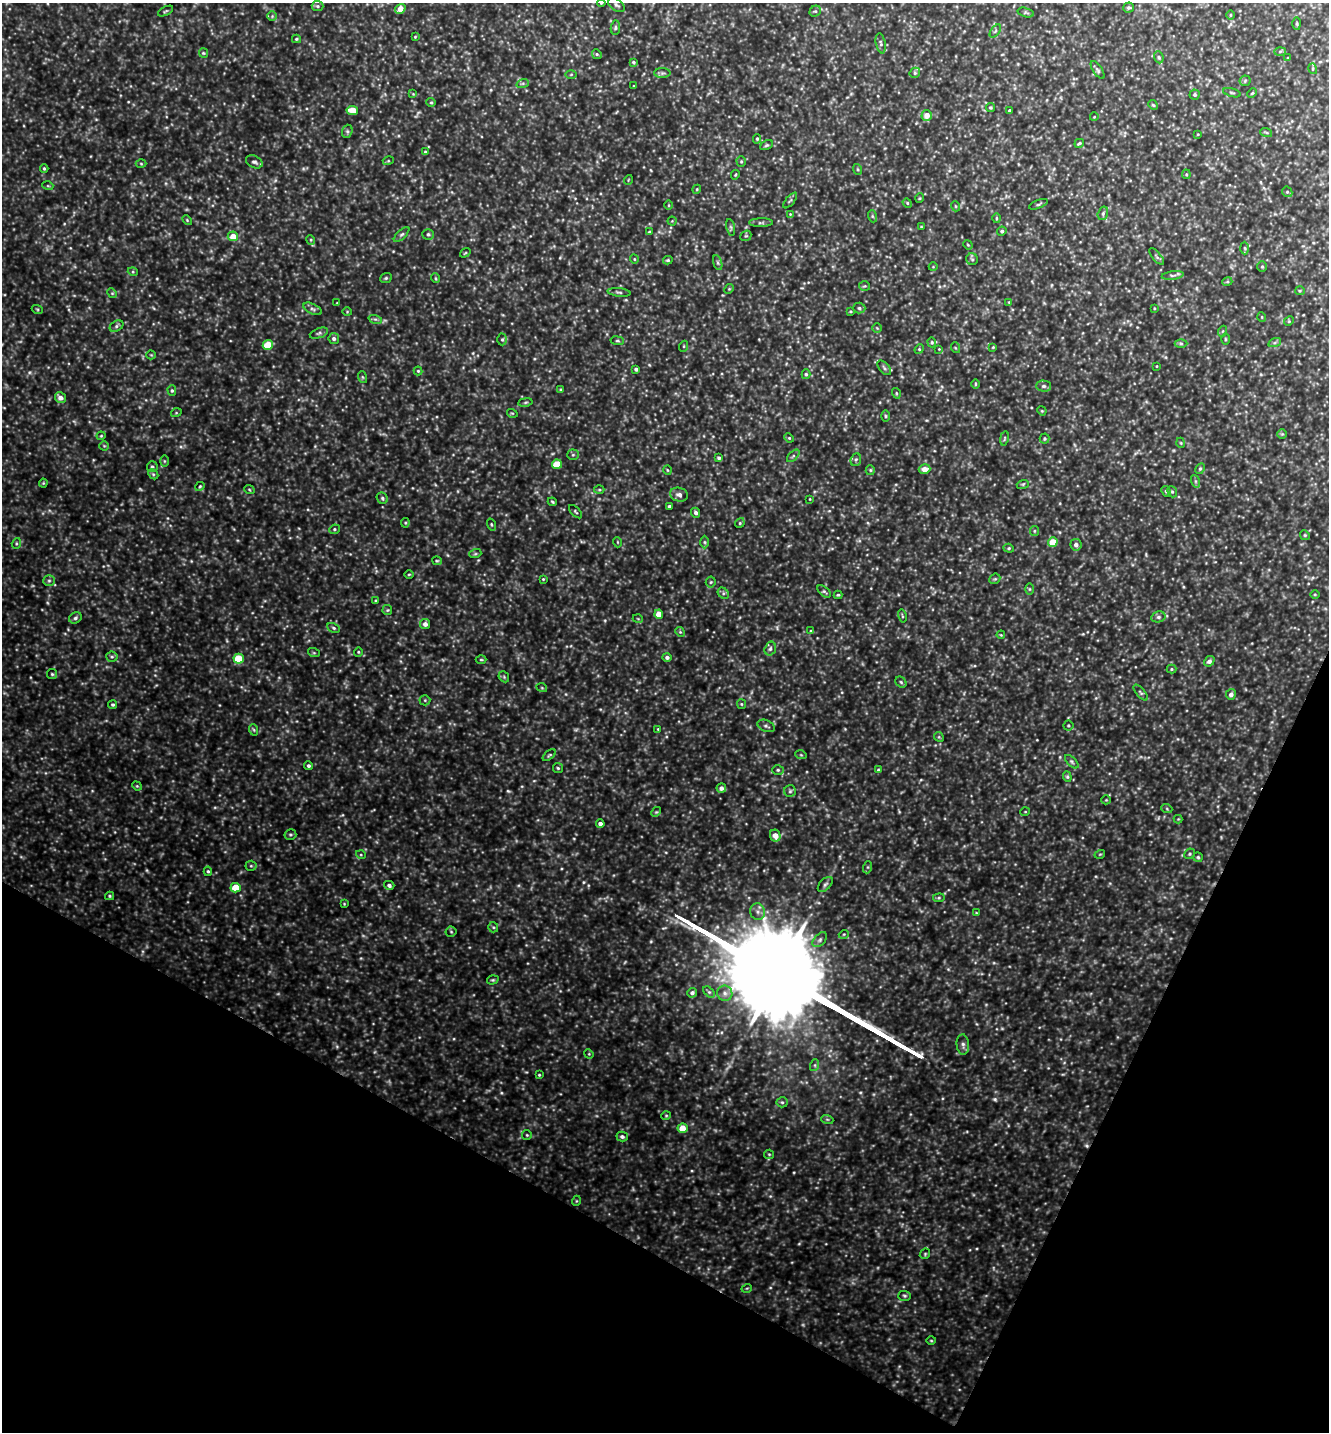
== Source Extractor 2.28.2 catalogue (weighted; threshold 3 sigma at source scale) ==
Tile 15 of 4 x 4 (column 3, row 4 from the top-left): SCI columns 2796-4122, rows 1-1430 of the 5727 x 5718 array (HDU 1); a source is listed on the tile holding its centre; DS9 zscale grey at full resolution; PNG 1331 x 1434 px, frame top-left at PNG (2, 3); each listed source drawn as its Kron ellipse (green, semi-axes under 4 px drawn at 4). Shown black and unused: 22% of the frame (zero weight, under 4 of 8 exposures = <1% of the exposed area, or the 3 px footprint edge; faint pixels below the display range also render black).
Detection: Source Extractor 2.28.2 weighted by HDU 2 'WHT'; one run over the whole footprint, this tile lists its part. Background 0.451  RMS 0.061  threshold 0.252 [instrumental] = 3 sigma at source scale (4.09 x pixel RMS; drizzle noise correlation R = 1.36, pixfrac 0.8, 0.05/0.05 arcsec/px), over >= 5 px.
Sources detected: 304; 4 too faint to see at this stretch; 1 long thin detection or spike segment (spike, bleed or trail) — neither listed nor drawn; the other 299 listed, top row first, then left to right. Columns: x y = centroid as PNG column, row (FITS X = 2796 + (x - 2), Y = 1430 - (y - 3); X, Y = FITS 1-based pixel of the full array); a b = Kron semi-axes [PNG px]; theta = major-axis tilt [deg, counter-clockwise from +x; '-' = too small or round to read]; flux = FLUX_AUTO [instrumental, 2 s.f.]
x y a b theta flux
601 3 4 3 - 5.1
616 5 9 5 -35 15
317 6 6 5 - 9.6
1129 7 5 5 - 11
400 9 5 4 - 70
165 11 8 3 27 7.1
815 11 6 5 - 8.4
1026 12 8 4 -14 8.4
1231 15 5 3 - 5.4
272 16 5 5 - 7.7
1297 24 6 3 -89 6.5
615 28 7 4 84 9.1
995 31 7 4 53 8.7
415 37 3 3 - 4.6
296 39 4 4 - 6.3
881 43 10 5 -79 14
1280 51 6 4 2 7.5
203 53 4 4 - 6
597 54 5 4 - 7.3
1159 57 6 4 -70 9.9
1288 58 4 3 - 4.9
633 62 4 3 - 8.6
1313 69 5 3 - 6.1
1098 70 10 4 -56 11
662 73 8 5 0 11
915 73 5 5 - 8.4
571 74 5 3 - 5.7
1245 81 5 5 - 8.3
523 83 6 4 19 8.7
634 86 3 2 - 3.8
1232 93 9 3 -15 6.4
1252 93 5 4 - 6
413 94 4 4 - 4.9
1195 94 5 5 - 8.5
431 102 5 4 - 7
1153 105 5 4 - 7.1
990 107 4 4 - 7.3
352 110 6 4 -10 84
1010 111 4 3 - 17
927 115 5 5 - 56
1094 117 4 3 - 3.6
347 131 7 5 71 10
1266 132 6 3 -19 6.3
1198 134 4 3 - 3.9
757 139 5 4 - 7.4
1079 143 5 3 - 7.1
767 145 7 4 26 8.7
425 152 4 4 - 6.9
388 161 5 3 - 5.8
741 161 5 4 - 7.2
254 162 9 6 -25 15
141 164 5 3 - 6.2
44 168 4 4 - 6.7
857 169 5 3 - 5.7
1186 174 5 4 - 6.2
735 175 5 3 - 4.9
628 180 5 3 - 4.2
48 186 5 3 - 5.2
697 189 4 3 - 5.2
1287 192 5 5 - 8.2
920 198 5 3 - 4.9
790 200 9 3 50 8.1
907 203 5 4 - 6.2
1038 204 10 3 22 9.1
669 205 5 3 - 5.1
955 206 5 3 - 4.9
1103 213 7 5 74 11
790 214 3 3 - 3.8
872 216 6 4 -71 7.8
996 218 5 3 - 5.6
187 220 6 3 -46 5.9
672 221 4 4 - 5.3
761 223 12 4 0 13
731 227 8 3 -77 8.2
921 227 3 3 - 4.5
1002 231 4 4 - 12
649 232 4 3 - 7.5
402 234 10 4 44 12
428 234 6 5 - 10
233 236 5 5 - 64
746 236 6 5 - 7.3
311 240 5 3 - 5.9
968 245 5 4 - 5.2
1245 248 6 4 -88 8.7
465 253 6 3 36 5
1157 257 10 4 -50 11
634 259 4 3 - 4.5
972 259 6 5 - 9.9
668 260 5 3 - 6.9
718 263 8 3 -71 9.5
1262 266 5 4 - 6.9
933 267 4 3 - 4
133 272 5 3 - 5.4
1173 275 11 4 8 14
386 278 6 4 23 8.8
435 278 5 3 - 5.5
1227 282 5 3 - 6.4
865 286 5 4 - 6.7
729 289 5 4 - 5.6
1300 291 5 4 - 6.1
619 292 11 3 -6 10
112 293 5 4 - 6.7
1009 302 4 4 - 4.5
337 303 3 3 - 3.9
859 308 6 5 - 11
1154 308 4 2 - 4.1
37 309 5 3 - 5.7
313 309 10 5 -26 15
850 311 3 3 - 5.5
347 312 5 3 - 4.7
1262 317 5 3 - 4.5
375 319 7 4 -18 9.6
1289 321 5 4 - 5.9
116 326 7 5 29 12
877 328 4 4 - 6
1223 331 5 3 - 5.2
319 333 9 4 19 13
334 338 5 5 - 16
502 339 6 5 - 9.2
1225 339 5 3 - 5.7
617 341 7 3 -8 6.8
932 342 5 4 - 7.2
1275 342 6 4 20 9.4
1181 343 6 4 -1 8.3
268 345 5 5 - 120
684 346 5 3 - 5.6
993 347 3 3 - 4.7
956 348 5 3 - 5.7
919 349 5 4 - 6.3
939 349 3 3 - 3.9
151 355 4 4 - 5.5
1157 366 3 2 - 3.4
884 368 9 5 -47 12
636 369 4 3 - 12
418 371 4 4 - 6.2
806 374 5 4 - 9
362 377 6 4 -71 6.8
975 384 5 3 - 5.5
1044 386 7 5 -1 13
172 390 5 4 - 8.4
561 390 4 3 - 7.8
896 393 5 3 - 5.4
60 398 6 5 - 32
525 402 7 3 9 7.4
1042 411 5 3 - 4.9
176 413 5 3 - 5.4
512 413 5 3 - 5.3
885 416 5 3 - 5.9
1282 434 5 5 - 7
101 436 4 4 - 5.9
789 438 5 4 - 6.3
1004 438 7 3 81 6
1045 439 5 5 - 8.1
1181 443 5 3 - 4.7
104 446 4 4 - 6.3
573 455 5 5 - 8.3
793 456 8 4 45 9.3
719 458 4 3 - 9
856 460 6 5 - 10
164 461 6 4 -89 7.3
557 464 5 4 - 110
152 467 5 5 - 11
925 469 6 5 - 44
1200 469 6 4 63 9.4
667 470 5 3 - 4.9
870 470 5 4 - 7.3
153 474 5 4 - 8.5
1195 481 6 4 -71 9.4
43 483 4 4 - 5.4
1023 484 6 4 18 7.1
200 486 5 4 - 6.6
249 489 5 3 - 5.6
599 490 5 3 - 7.1
1166 491 5 4 - 7.9
1172 492 6 4 -68 9.1
679 495 9 7 -12 23
382 498 6 5 - 9.4
810 499 4 2 - 3.7
552 502 5 3 - 6.5
669 506 3 3 - 9.3
575 512 8 3 -46 7
696 513 5 4 - 15
405 523 4 4 - 6.5
740 523 5 4 - 8.2
491 524 6 3 -71 5.9
334 529 5 4 - 8.5
1034 531 5 4 - 6.7
1305 535 5 4 - 6.9
617 542 5 3 - 4.6
705 542 6 4 -89 9
1053 542 5 4 - 95
16 543 5 4 - 7.1
1076 545 5 5 - 22
1009 548 5 4 - 7.5
475 554 6 4 18 7.6
437 561 5 4 - 6.4
409 574 5 3 - 5
543 579 4 3 - 4.9
995 579 6 5 - 7.7
49 581 6 5 - 10
711 582 5 5 - 7.6
1029 589 6 4 -90 6.9
824 591 8 4 -41 9.8
723 593 6 5 - 11
1315 594 5 3 - 5.1
838 595 4 4 - 6.2
376 601 4 3 - 7.2
387 610 5 5 - 6.9
659 614 4 4 - 69
902 616 6 3 -77 5.8
1158 617 7 5 14 13
75 618 6 5 - 13
638 619 5 3 - 4.2
425 624 5 5 - 27
334 628 6 4 -28 9.7
811 631 4 4 - 6.6
680 632 5 4 - 7.2
1001 635 4 3 - 4.4
770 649 7 5 73 15
358 652 4 4 - 6.6
314 653 6 4 -18 6.8
112 657 6 5 - 10
667 657 5 4 - 15
239 659 5 5 - 170
481 660 5 3 - 5.7
1209 661 5 4 - 18
1171 669 5 4 - 6.5
52 674 5 5 - 8.1
504 677 6 4 -47 8.3
901 682 6 5 - 8.5
542 688 5 3 - 4.9
1141 693 10 4 -50 11
1231 694 5 5 - 22
425 700 5 5 - 7.7
741 704 5 4 - 6.6
113 705 4 4 - 8.6
1068 725 5 5 - 7.1
766 726 9 5 -23 14
658 729 3 3 - 4.3
254 730 6 3 -71 7.2
939 737 5 4 - 6.8
549 755 8 4 38 7.5
801 755 6 3 -18 5.5
1072 762 8 4 -45 11
308 766 4 4 - 12
558 768 5 5 - 8
778 770 6 5 - 9.2
878 770 4 3 - 5.4
1067 777 5 4 - 7.7
137 786 5 4 - 6.3
721 788 5 4 - 22
790 791 6 6 - 10
1106 800 4 4 - 5.5
1167 809 5 3 - 6.1
656 812 5 4 - 7.1
1025 812 5 3 - 4.3
1178 819 4 4 - 4.6
600 824 4 4 - 19
290 834 6 5 - 9.1
775 836 6 5 - 47
1100 854 5 3 - 4.7
1190 854 5 4 - 8.2
361 855 5 3 - 5.2
1198 857 5 4 - 7.7
251 866 5 5 - 7.8
868 867 6 4 71 7.6
208 871 4 4 - 7.4
825 884 9 5 45 13
389 885 5 4 - 16
236 888 5 5 - 130
110 896 4 4 - 6.6
939 898 6 4 6 7.4
344 904 4 3 - 4.7
758 912 8 7 - 24
976 913 4 3 - 5.1
493 927 5 5 - 7.9
451 932 5 5 - 7.8
844 934 5 3 - 4.9
820 940 9 5 46 14
493 980 6 4 18 7.9
709 992 7 4 -44 8.8
692 993 5 5 - 15
725 993 8 7 - 23
963 1044 10 6 -86 19
589 1054 5 4 - 5.5
815 1065 6 4 72 8
539 1075 3 3 - 5.2
782 1102 5 5 - 9
666 1116 5 4 - 6.4
827 1119 6 4 -19 8
682 1128 5 5 - 70
527 1135 5 4 - 6.5
622 1137 6 5 - 15
769 1154 5 4 - 6.4
576 1201 5 3 - 4.7
925 1254 6 4 47 7.5
747 1288 5 3 - 4.8
904 1296 6 5 - 9.4
931 1341 5 3 - 5.3
Isophote crosses this tile's border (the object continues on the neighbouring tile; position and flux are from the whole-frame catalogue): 2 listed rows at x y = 601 3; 317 6